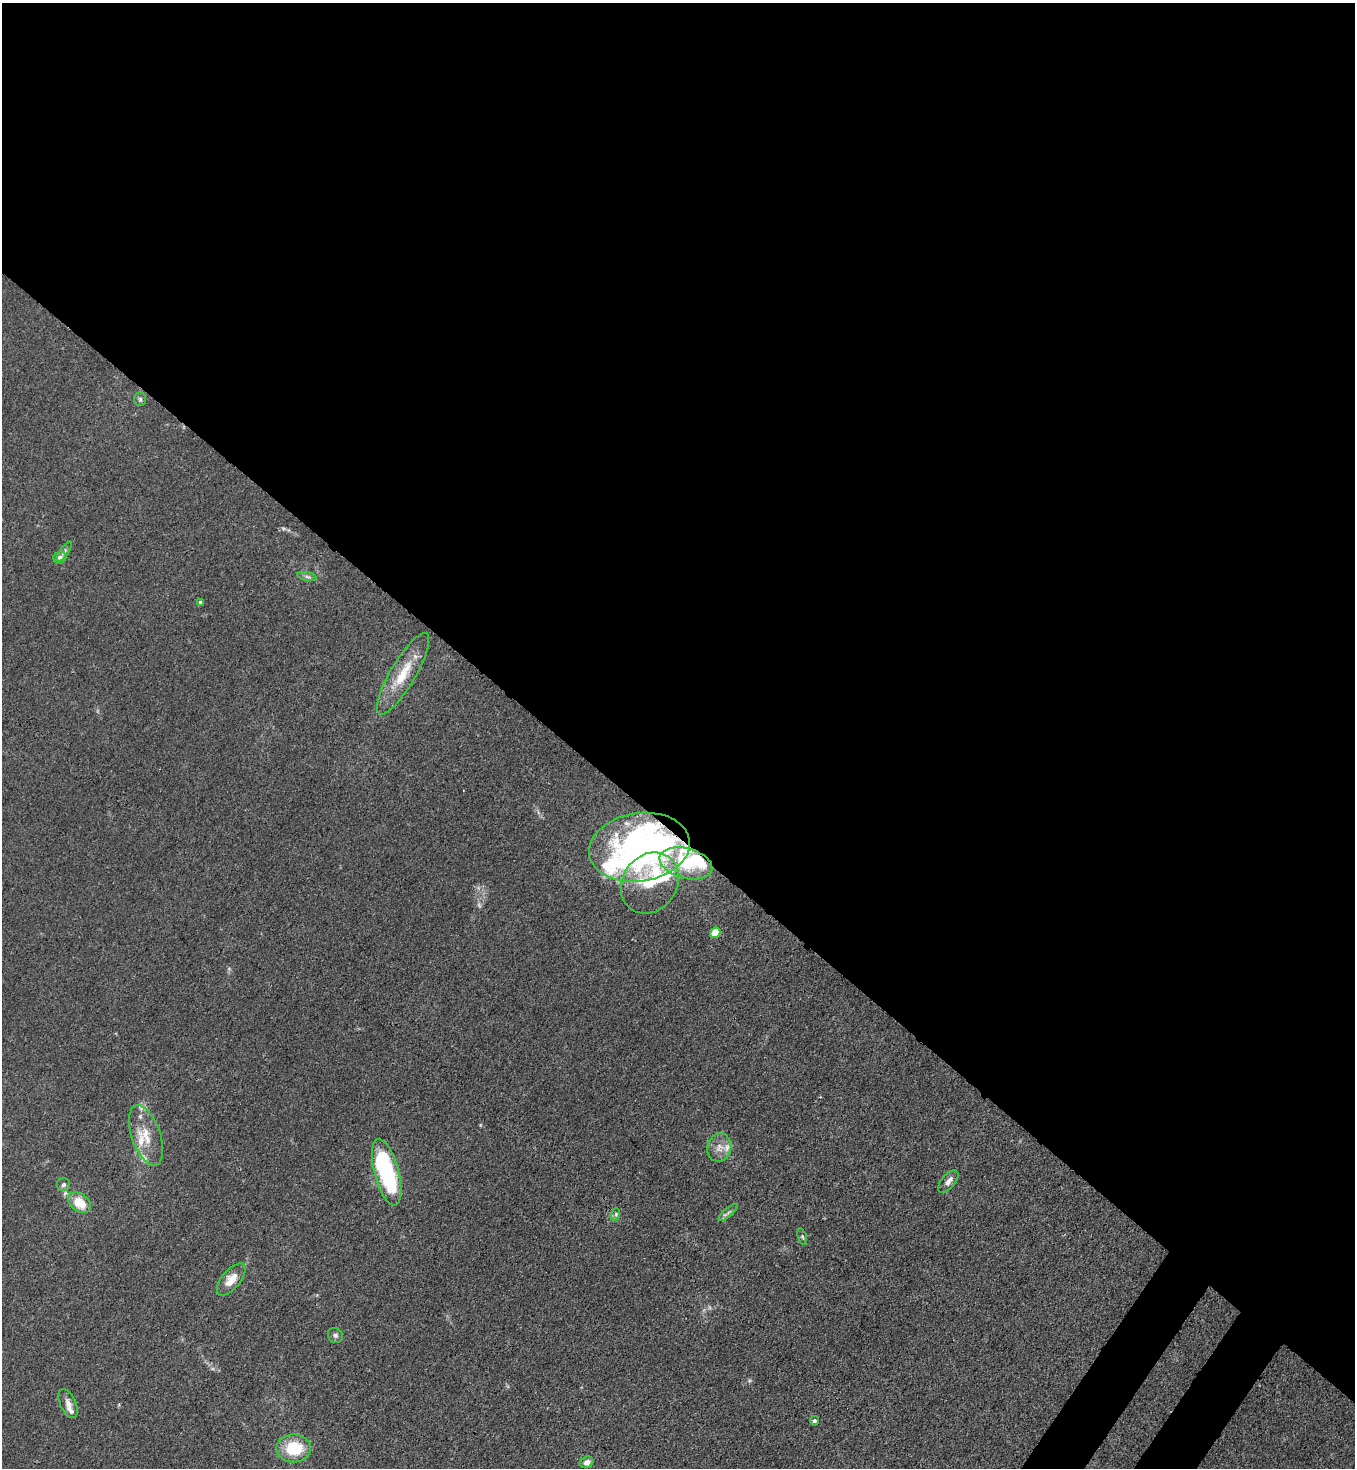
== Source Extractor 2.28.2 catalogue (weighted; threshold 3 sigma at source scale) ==
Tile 3 of 4 x 4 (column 3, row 1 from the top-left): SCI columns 2941-4293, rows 4461-5926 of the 6011 x 5988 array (HDU 1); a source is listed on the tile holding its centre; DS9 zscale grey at full resolution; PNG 1357 x 1470 px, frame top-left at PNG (2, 3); each listed source drawn as its Kron ellipse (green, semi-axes under 4 px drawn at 4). Shown black and unused: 58% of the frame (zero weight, under 3 of 4 exposures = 7% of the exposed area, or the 3 px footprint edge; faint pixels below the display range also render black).
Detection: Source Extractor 2.28.2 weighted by HDU 2 'WHT'; one run over the whole footprint, this tile lists its part. Background 0.0213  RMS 0.0028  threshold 0.0126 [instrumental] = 3 sigma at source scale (4.5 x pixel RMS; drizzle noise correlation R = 1.50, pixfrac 1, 0.05/0.05 arcsec/px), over >= 5 px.
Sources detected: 37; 1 too faint to see at this stretch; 3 inside a brighter object's white glare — neither listed nor drawn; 8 inside a brighter listed object's ellipse — not listed separately; the other 25 listed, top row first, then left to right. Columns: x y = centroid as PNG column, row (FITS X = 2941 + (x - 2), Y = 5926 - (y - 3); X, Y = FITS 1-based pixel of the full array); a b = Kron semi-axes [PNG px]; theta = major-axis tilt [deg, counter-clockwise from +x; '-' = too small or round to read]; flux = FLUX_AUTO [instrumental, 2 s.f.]
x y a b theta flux
140 399 7 5 89 0.56
64 552 12 3 55 0.7
60 558 6 6 - 1.1
307 577 10 4 -11 0.68
200 602 4 4 - 0.62
403 674 46 12 60 9
639 847 51 34 8 110
686 863 27 15 -15 11
650 883 32 27 55 13
715 933 5 5 - 9.1
146 1135 31 14 -70 6.6
719 1147 14 12 73 2.7
387 1172 34 12 -75 32
948 1181 13 6 50 1.8
63 1185 6 6 - 0.75
79 1203 12 8 -38 6.7
728 1213 12 3 41 0.74
616 1214 6 4 73 0.46
802 1237 9 4 -72 0.44
231 1280 19 9 50 4.1
335 1335 8 7 - 0.76
68 1404 15 8 -66 1.8
814 1421 5 4 - 0.61
294 1448 17 14 0 11
587 1462 7 5 29 1.7
Overlapping masked pixels (flux is a lower limit): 1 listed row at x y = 639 847